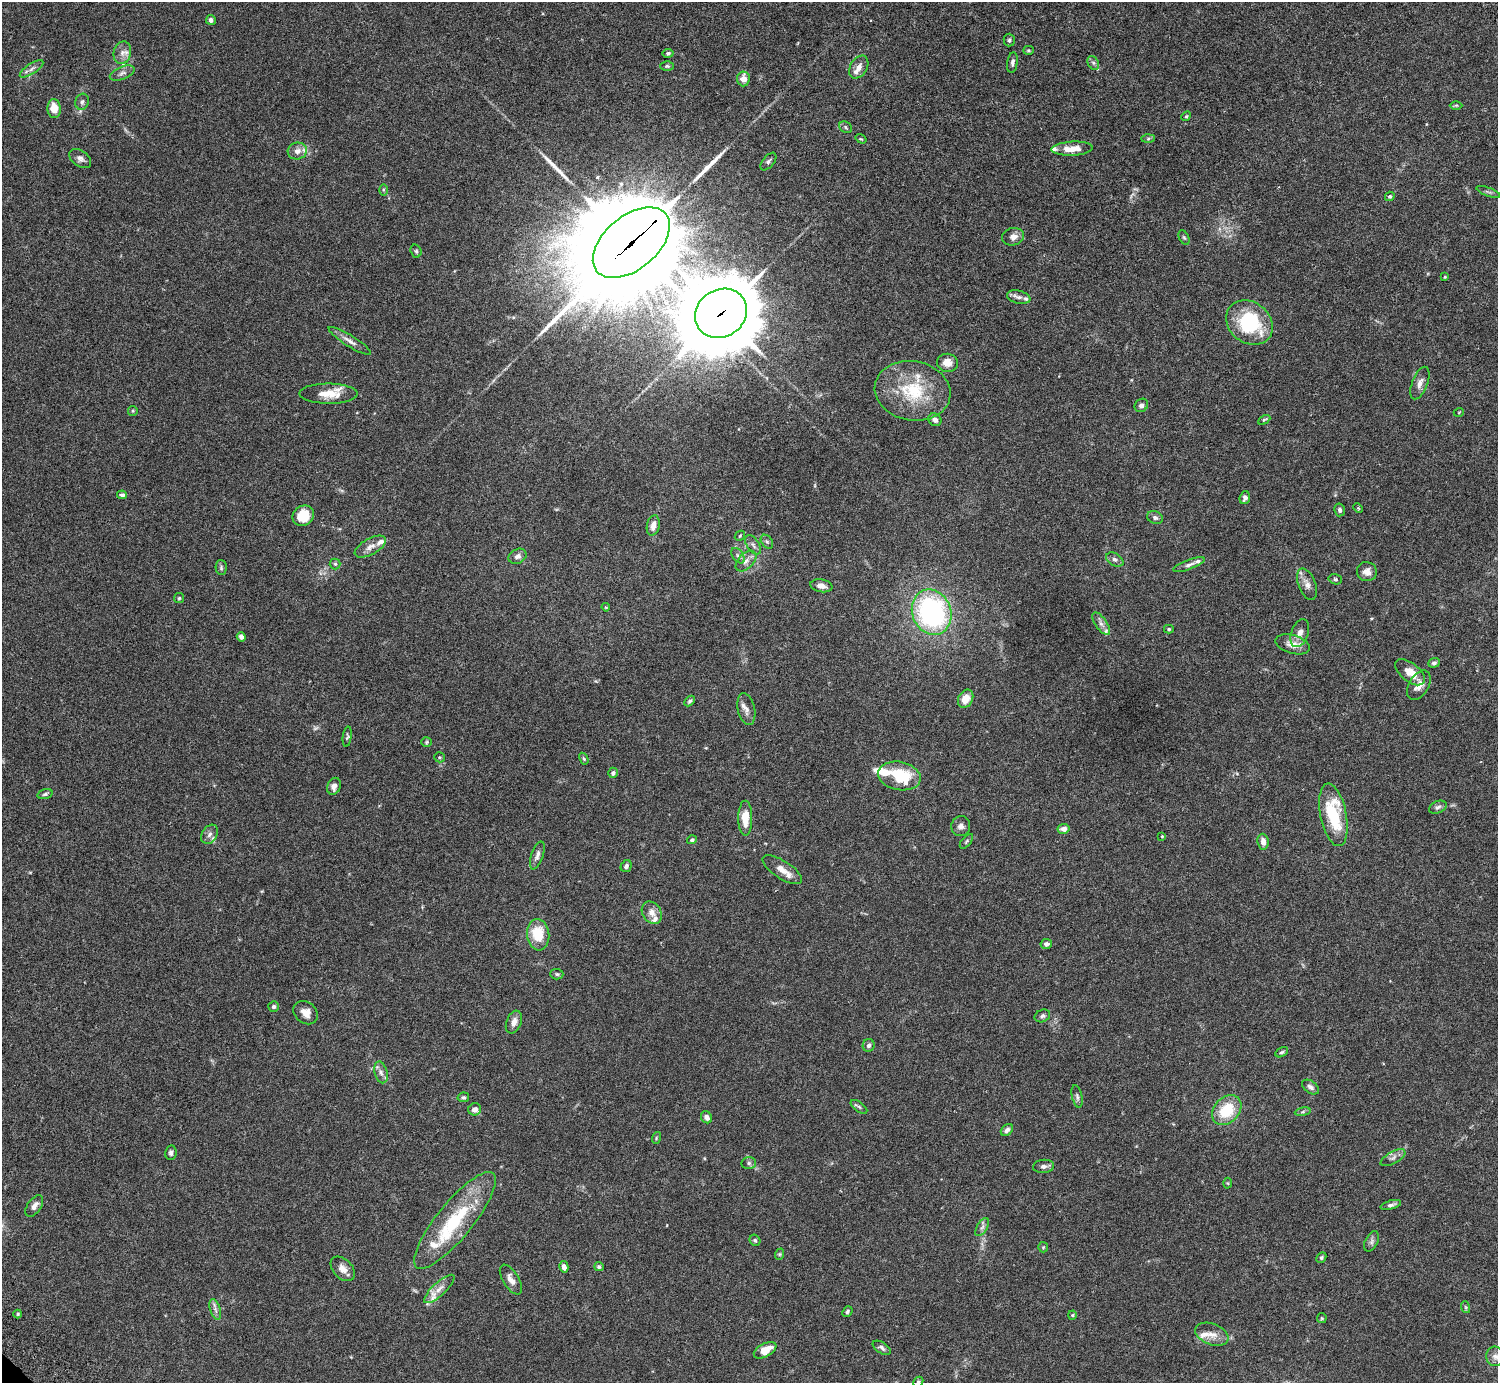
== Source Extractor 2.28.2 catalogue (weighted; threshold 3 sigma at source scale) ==
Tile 10 of 4 x 4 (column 2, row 3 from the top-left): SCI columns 1541-3036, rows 1587-2967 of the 6074 x 6074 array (HDU 1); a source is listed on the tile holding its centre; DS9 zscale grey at full resolution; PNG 1500 x 1385 px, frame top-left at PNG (2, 2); each listed source drawn as its Kron ellipse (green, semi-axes under 4 px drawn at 4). Shown black and unused: <1% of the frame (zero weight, under 3 of 6 exposures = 3% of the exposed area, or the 3 px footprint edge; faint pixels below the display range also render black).
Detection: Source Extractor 2.28.2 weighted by HDU 2 'WHT'; one run over the whole footprint, this tile lists its part. Background 0.0146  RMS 0.002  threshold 0.00807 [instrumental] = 3 sigma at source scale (4.09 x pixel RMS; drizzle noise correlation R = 1.36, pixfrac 0.8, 0.05/0.05 arcsec/px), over >= 5 px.
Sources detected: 174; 2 too faint to see at this stretch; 2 long thin detections or spike segments (spike, bleed or trail) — neither listed nor drawn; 18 inside a brighter listed object's ellipse — not listed separately; the other 152 listed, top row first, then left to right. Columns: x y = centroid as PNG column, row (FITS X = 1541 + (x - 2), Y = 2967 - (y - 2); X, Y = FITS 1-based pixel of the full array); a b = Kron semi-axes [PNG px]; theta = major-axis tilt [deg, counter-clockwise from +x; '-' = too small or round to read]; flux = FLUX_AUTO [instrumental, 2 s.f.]
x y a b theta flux
211 20 5 4 - 0.6
1009 40 6 5 - 0.37
1029 50 5 4 - 0.24
122 53 11 8 76 1.2
668 53 5 4 - 0.33
1012 63 10 5 82 0.53
1093 63 7 5 -59 0.5
667 66 6 4 -1 0.3
859 67 12 8 59 1.2
32 69 14 5 33 0.69
122 73 13 6 22 0.77
743 79 7 6 - 1.7
82 102 8 6 75 0.5
1456 105 6 4 1 0.23
54 109 9 6 -86 2.5
1186 116 5 4 - 0.23
845 127 7 5 -38 0.31
1148 138 6 4 2 0.31
861 139 6 3 -34 0.17
1072 149 20 7 3 2.3
297 151 9 8 - 1
80 158 12 7 -36 0.79
768 161 10 5 51 0.49
383 190 6 4 -89 0.24
1488 192 12 3 -20 0.37
1390 196 5 4 - 0.35
1013 237 11 8 12 1.2
1184 238 7 5 -62 0.28
631 243 45 27 40 6600
416 251 7 5 -72 0.36
1445 277 4 3 - 0.2
1019 297 12 6 -14 0.85
721 313 27 23 33 2000
1249 323 25 20 -39 13
350 341 24 5 -32 1.1
947 363 10 9 - 1.8
1420 383 17 7 69 1.2
913 391 38 29 -10 10
328 394 29 10 0 3.1
1141 405 7 6 - 0.59
133 411 5 5 - 0.24
1459 412 5 3 - 0.14
935 420 7 6 - 0.69
1264 420 6 4 28 0.25
122 495 5 4 - 0.46
1245 498 6 5 - 0.7
1358 508 5 3 - 0.21
1339 510 6 5 - 0.41
303 516 11 9 32 5.1
1155 518 8 6 -23 0.5
653 525 10 6 77 1.5
740 536 6 4 47 0.23
767 542 8 5 -53 0.41
753 545 11 6 -57 0.62
370 547 17 8 29 1.3
518 556 9 7 25 0.77
738 556 8 5 -53 0.52
1115 559 9 6 -30 0.58
746 561 13 7 45 1
335 564 5 5 - 0.29
1189 565 16 5 21 0.73
221 568 7 5 -89 0.38
1367 572 10 9 - 1.2
1335 579 7 5 -15 0.32
1307 584 16 8 -69 1.3
821 586 11 6 -10 1
179 598 5 5 - 0.23
606 607 4 3 - 0.22
932 612 23 19 -68 34
1101 624 13 5 -56 0.81
1169 629 5 4 - 0.24
1300 633 14 8 70 1.3
241 637 5 4 - 0.6
1293 644 17 9 -17 2.1
1434 663 6 4 22 0.4
1410 672 17 9 -38 2.3
1419 685 16 10 59 1.6
966 699 9 7 63 1.9
690 701 6 4 44 0.39
746 709 16 8 -77 1.2
347 737 10 4 83 0.33
426 742 5 5 - 0.24
440 757 5 5 - 0.24
584 759 6 4 -59 0.22
613 773 5 5 - 0.5
899 776 21 14 -11 7.5
334 786 9 6 68 0.98
45 794 8 4 16 0.4
1438 807 9 6 24 0.53
1333 815 32 13 -79 11
745 818 17 7 -90 3.1
961 826 10 9 - 0.93
1064 829 6 5 - 1
210 834 10 7 57 0.86
1162 836 4 3 - 0.17
692 840 5 4 - 0.37
966 841 9 4 50 0.34
1263 842 8 5 -84 1.2
537 855 15 6 71 0.77
626 866 6 5 - 0.53
782 870 22 9 -33 1.9
652 913 12 9 -57 1.4
538 935 16 11 -83 5.3
1046 944 5 5 - 0.67
557 974 6 5 - 0.32
274 1007 5 5 - 0.42
306 1013 13 10 -39 1.7
1042 1016 8 6 24 0.47
514 1022 12 7 68 1.2
869 1045 6 6 - 0.48
1282 1052 7 4 28 0.32
381 1072 11 6 -74 0.83
1311 1087 9 6 -35 0.65
1077 1096 11 5 -77 0.54
463 1097 6 5 - 0.38
859 1107 9 5 -36 0.37
475 1109 6 6 - 0.97
1227 1110 17 12 47 6.7
1303 1112 8 4 9 0.35
707 1117 6 5 - 0.98
1007 1130 7 5 45 0.63
656 1138 6 3 72 0.21
171 1153 7 5 81 0.55
1393 1158 14 6 29 0.7
749 1163 7 6 - 0.43
1044 1166 10 6 5 0.69
1228 1183 5 3 - 0.16
1391 1205 10 4 16 0.54
34 1206 12 6 55 1
455 1220 60 18 51 14
982 1227 10 5 59 0.56
755 1240 6 5 - 0.36
1372 1241 11 6 63 0.57
1043 1247 5 5 - 0.22
780 1254 6 3 71 0.2
1321 1257 5 4 - 0.34
564 1267 6 4 -77 1
599 1267 5 4 - 0.37
343 1269 14 9 -45 1.6
511 1279 17 8 -58 1.3
439 1289 20 6 43 1.6
1465 1307 6 4 -71 0.23
215 1309 11 5 -72 0.68
847 1311 6 4 51 0.33
18 1314 4 4 - 0.23
1072 1315 4 4 - 0.21
1322 1318 5 4 - 0.22
1212 1334 17 10 -21 1.8
882 1348 10 5 -32 0.52
765 1350 12 6 28 2.7
1495 1356 10 9 - 0.99
918 1382 5 4 - 0.29
Overlapping masked pixels (flux is a lower limit): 2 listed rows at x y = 631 243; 721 313
Isophote crosses this tile's border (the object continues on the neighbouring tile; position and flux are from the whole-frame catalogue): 1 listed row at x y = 918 1382